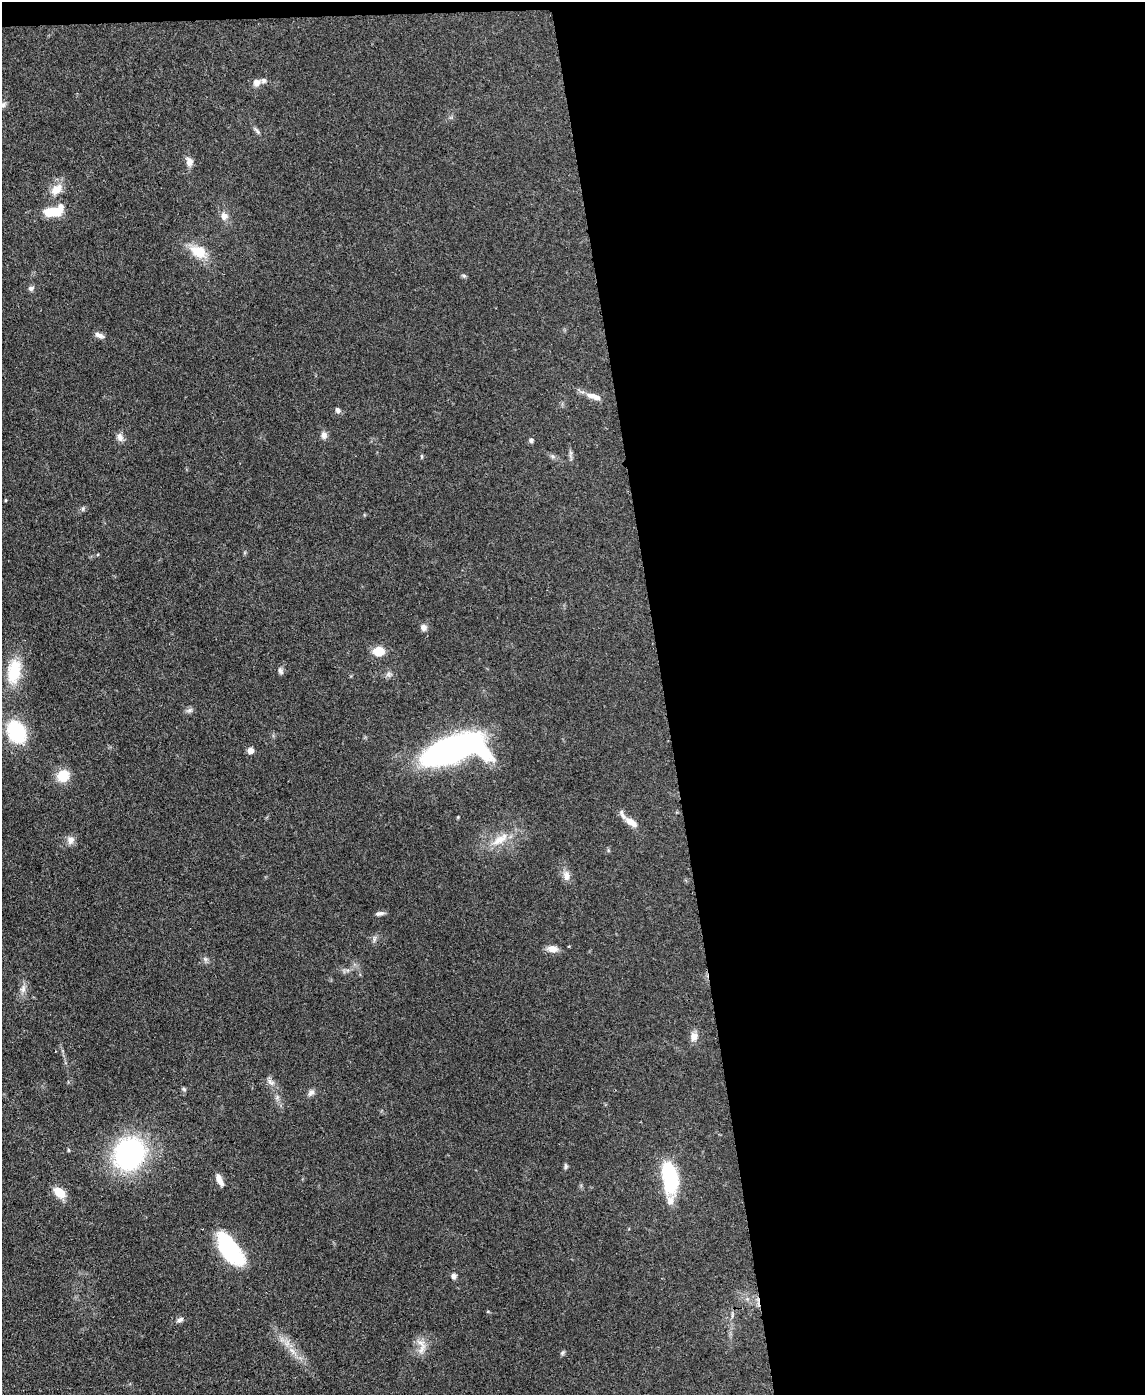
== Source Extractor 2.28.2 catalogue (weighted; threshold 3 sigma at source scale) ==
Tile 4 of 4 x 3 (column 4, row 1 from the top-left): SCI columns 3501-4643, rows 2987-4379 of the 4715 x 4692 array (HDU 1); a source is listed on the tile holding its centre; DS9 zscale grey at full resolution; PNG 1147 x 1397 px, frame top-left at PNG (2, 2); no overlay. Shown black and unused: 43% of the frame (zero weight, under 3 of 4 exposures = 9% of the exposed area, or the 3 px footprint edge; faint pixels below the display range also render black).
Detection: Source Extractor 2.28.2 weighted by HDU 2 'WHT'; one run over the whole footprint, this tile lists its part. Background 0.081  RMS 0.0043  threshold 0.0196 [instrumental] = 3 sigma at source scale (4.5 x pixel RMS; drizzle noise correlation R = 1.50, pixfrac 1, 0.05/0.05 arcsec/px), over >= 5 px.
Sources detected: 60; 1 inside a brighter object's white glare — not listed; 3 inside a brighter listed object's ellipse — not listed separately; the other 56 listed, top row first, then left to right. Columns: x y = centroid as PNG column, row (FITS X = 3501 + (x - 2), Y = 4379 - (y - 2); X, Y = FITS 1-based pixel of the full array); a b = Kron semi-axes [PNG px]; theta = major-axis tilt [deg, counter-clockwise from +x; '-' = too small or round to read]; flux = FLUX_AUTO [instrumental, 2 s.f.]
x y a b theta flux
257 82 9 8 - 2.5
3 105 9 7 45 1.2
257 131 12 4 -48 1.1
189 161 11 9 -76 2.6
56 189 20 12 44 5.6
51 212 20 9 4 12
224 216 10 9 - 2.7
198 252 21 13 -25 9.8
464 276 6 5 - 0.7
31 288 7 6 - 1.3
99 335 13 6 -21 1.9
594 396 22 7 -16 4
338 410 6 5 - 1.5
324 435 9 8 - 1.9
120 437 11 8 -77 2.2
531 440 6 5 - 1.2
553 456 9 4 -9 0.97
421 457 7 3 -81 0.51
5 500 3 3 - 0.43
83 509 8 4 71 0.76
424 627 8 7 - 1.9
379 651 11 9 1 7.6
14 671 31 16 80 16
280 671 10 6 -69 1.3
388 674 7 6 - 1.3
189 710 8 6 21 1.2
16 732 23 17 -63 26
251 750 5 5 - 4.4
453 750 44 17 12 200
63 776 14 13 - 8.5
631 822 19 8 -32 4.1
500 839 29 11 31 8.6
70 840 11 9 90 2.6
566 875 14 9 -83 3
380 913 11 5 6 1.3
374 939 10 4 79 1
553 949 13 8 -5 3.3
205 959 7 5 -46 1
23 989 13 7 78 2.4
694 1036 11 9 76 3.2
270 1082 11 5 -51 1.7
184 1089 7 4 -45 0.61
311 1092 10 7 49 1.6
68 1150 5 3 - 0.48
129 1154 27 23 60 84
566 1166 7 5 -90 0.83
670 1176 29 13 -81 39
220 1180 13 5 -65 3.8
59 1192 12 8 -39 8.3
229 1249 36 17 -57 35
453 1276 7 7 - 1.4
732 1315 8 3 85 0.87
180 1320 11 6 23 1.4
421 1349 20 7 61 3.9
292 1351 13 5 -59 2.7
562 1353 6 5 - 0.74